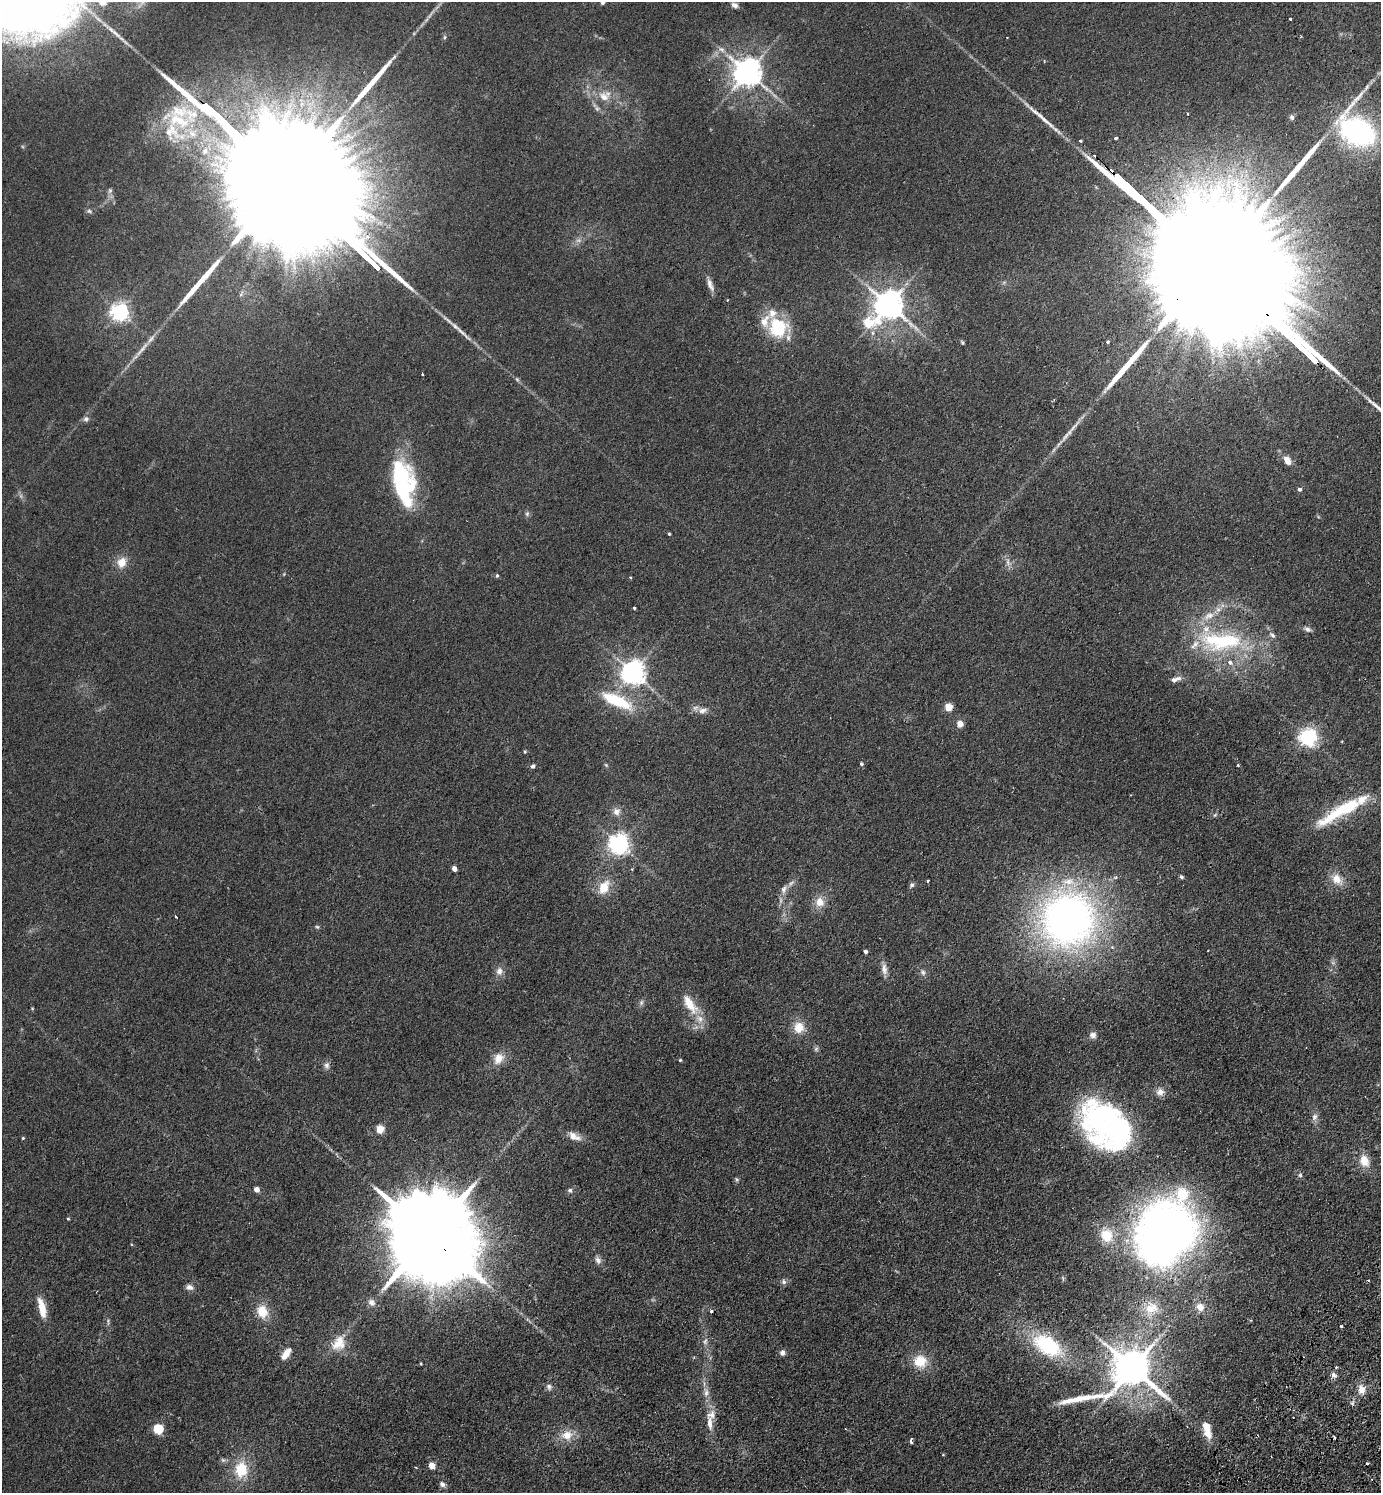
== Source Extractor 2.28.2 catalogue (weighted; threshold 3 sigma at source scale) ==
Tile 6 of 4 x 4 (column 2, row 2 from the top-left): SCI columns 1722-3100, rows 3024-4514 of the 6059 x 6046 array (HDU 1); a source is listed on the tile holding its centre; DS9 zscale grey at full resolution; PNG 1383 x 1495 px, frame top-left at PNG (2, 2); no overlay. Shown black and unused: <1% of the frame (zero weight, under 2 of 3 exposures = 3% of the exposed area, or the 3 px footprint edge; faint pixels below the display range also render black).
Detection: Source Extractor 2.28.2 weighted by HDU 2 'WHT'; one run over the whole footprint, this tile lists its part. Background 0.0273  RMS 0.0043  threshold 0.0193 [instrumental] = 3 sigma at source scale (4.5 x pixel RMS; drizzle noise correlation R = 1.50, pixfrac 1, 0.05/0.05 arcsec/px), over >= 5 px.
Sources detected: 162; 4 too faint to see at this stretch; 5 inside a brighter object's white glare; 5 cosmic-ray / hot-pixel residue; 5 long thin detections or spike segments (spike, bleed or trail) — not listed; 16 inside a brighter listed object's ellipse — not listed separately; the other 127 listed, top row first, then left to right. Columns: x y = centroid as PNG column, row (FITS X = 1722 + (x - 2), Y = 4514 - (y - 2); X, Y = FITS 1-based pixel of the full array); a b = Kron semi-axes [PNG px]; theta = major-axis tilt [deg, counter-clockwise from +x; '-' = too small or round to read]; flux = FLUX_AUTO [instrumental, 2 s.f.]
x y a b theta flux
602 2 4 4 - 1.7
734 5 9 6 -26 1.5
1290 19 3 3 - 1.2
445 37 6 4 89 0.59
722 49 10 7 -38 2
747 72 8 8 - 650
604 97 15 13 -24 5.7
1187 114 3 2 - 0.34
1292 117 7 5 -64 1.1
179 121 56 21 -15 34
1357 131 35 26 -48 91
1116 138 4 3 - 0.82
280 175 148 22 -43 63000
110 191 7 5 69 0.96
89 211 8 5 -11 0.94
1202 255 161 23 -43 76000
710 285 18 6 -70 2.5
888 305 9 8 - 630
119 312 6 6 - 190
868 323 9 7 20 15
778 328 23 22 - 22
962 342 7 3 -54 0.51
1107 342 3 3 - 1
142 349 34 5 50 4.8
422 374 3 2 - 0.66
86 419 8 7 - 1.3
1066 436 21 5 52 3.4
1287 460 10 6 -60 3.7
412 486 40 17 72 17
401 487 48 10 -74 30
1299 489 4 4 - 1.1
527 513 7 5 70 0.94
669 534 3 3 - 0.5
122 562 13 11 67 5.1
1008 562 11 5 -83 1.8
497 576 5 4 - 0.64
630 577 3 3 - 0.44
634 608 3 3 - 0.6
1209 616 18 10 30 5.7
1307 629 10 6 -22 1.5
1221 641 65 25 -1 47
633 673 7 7 - 390
1175 679 15 6 21 2.2
616 700 37 12 -25 21
948 707 5 4 - 12
703 710 13 8 11 2.6
960 724 5 4 - 5.4
1308 737 7 6 - 190
525 752 5 4 - 0.5
861 764 4 4 - 0.8
606 765 6 4 -45 0.52
1238 765 3 3 - 0.42
533 766 6 5 - 0.97
1341 811 64 12 30 27
616 812 10 10 - 2.6
619 844 7 7 - 260
454 869 4 4 - 2.8
1181 877 4 4 - 0.94
1337 879 16 12 -45 5.6
928 881 4 3 - 0.46
912 885 7 6 - 1.1
604 887 18 12 63 7.8
784 889 12 7 71 2.4
820 902 13 12 - 4.8
176 917 3 2 - 0.48
1068 919 51 50 - 220
317 927 6 5 - 0.59
865 952 4 3 - 1.2
884 969 15 8 -84 2.6
499 971 12 9 73 2.6
923 972 9 6 -62 1.3
641 1002 8 6 71 1
690 1004 29 11 -57 9.9
32 1008 5 3 - 0.33
799 1027 13 13 - 6.5
1093 1035 8 7 - 1.8
816 1049 6 6 - 0.81
498 1058 17 12 59 5.3
680 1060 3 3 - 0.52
327 1065 10 7 80 1.7
1160 1092 10 9 - 2.8
1314 1117 10 7 67 1.8
1103 1127 65 36 -46 93
380 1129 5 5 - 13
574 1136 18 9 -25 3.9
23 1138 4 4 - 0.47
1364 1161 15 11 -63 6.1
1300 1175 5 5 - 0.75
736 1180 8 4 -82 0.61
256 1189 4 4 - 3.5
570 1190 7 6 - 0.95
68 1219 4 3 - 0.44
1169 1227 56 37 -27 200
1106 1235 15 13 -53 9.9
430 1236 32 19 -46 11000
598 1260 10 8 -69 1.8
784 1282 7 7 - 1.3
189 1287 10 7 -9 1.8
372 1302 10 9 - 2.3
1200 1307 10 9 - 3.4
42 1308 25 8 -76 7.1
1151 1308 21 17 14 8.6
262 1311 15 12 -66 8.2
711 1311 3 3 - 3.1
1341 1326 3 3 - 0.51
705 1341 10 6 72 1.4
339 1343 20 15 57 8
1047 1345 35 20 -30 35
782 1353 7 6 - 1.4
286 1354 17 8 54 4.2
920 1361 14 13 - 9.9
421 1364 4 3 - 0.33
1336 1367 3 3 - 0.39
1132 1368 18 12 27 1400
1334 1375 9 6 -47 1.4
549 1387 9 7 -52 1.4
1361 1390 11 9 -81 3.8
706 1393 11 7 85 2.2
710 1423 22 7 -86 4.5
1207 1426 12 8 -61 4.6
158 1429 5 5 - 27
567 1435 14 11 8 6
911 1441 5 3 - 1.2
223 1460 7 4 -44 0.83
432 1466 5 4 - 7.5
241 1470 22 17 88 14
442 1484 9 7 -24 1.4
Overlapping masked pixels (flux is a lower limit): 4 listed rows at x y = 280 175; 1202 255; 430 1236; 1132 1368
Isophote crosses this tile's border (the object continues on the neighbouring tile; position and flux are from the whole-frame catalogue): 2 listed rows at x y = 602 2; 280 175